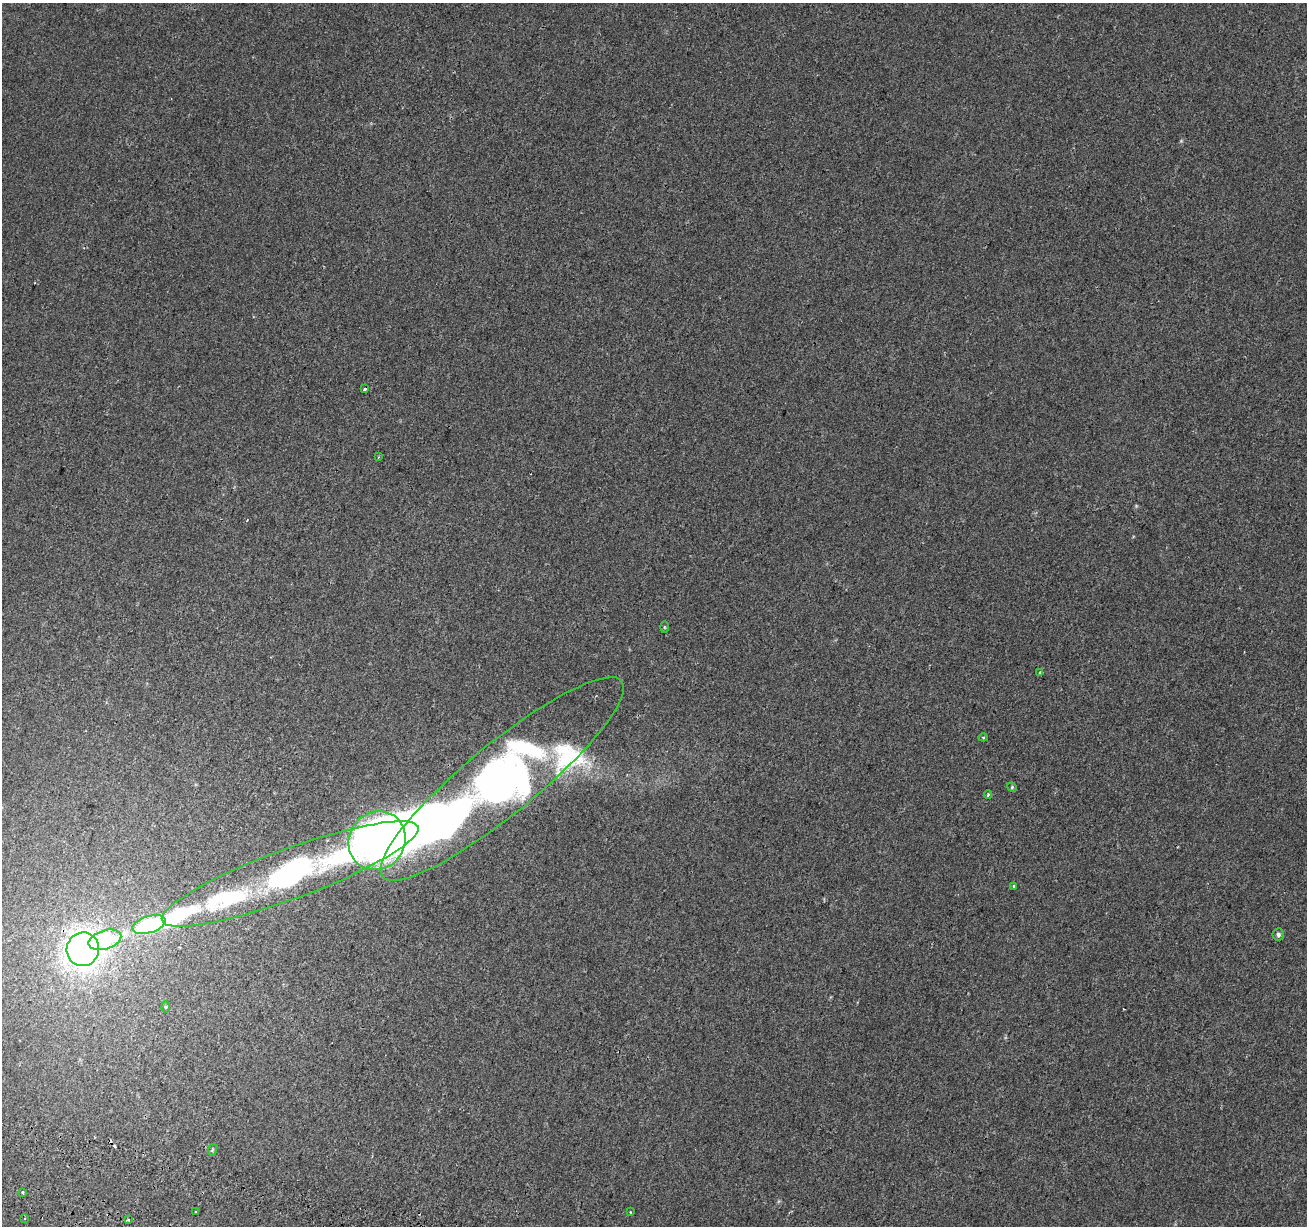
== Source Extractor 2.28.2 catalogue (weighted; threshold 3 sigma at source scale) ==
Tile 7 of 4 x 4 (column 3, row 2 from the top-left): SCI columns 2630-3934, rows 2725-3948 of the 5264 x 5510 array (HDU 1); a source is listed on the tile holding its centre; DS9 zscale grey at full resolution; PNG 1309 x 1228 px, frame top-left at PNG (2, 3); each listed source drawn as its Kron ellipse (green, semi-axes under 4 px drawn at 4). Shown black and unused: <1% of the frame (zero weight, under 2 of 3 exposures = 3% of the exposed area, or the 3 px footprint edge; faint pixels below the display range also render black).
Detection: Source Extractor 2.28.2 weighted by HDU 2 'WHT'; one run over the whole footprint, this tile lists its part. Background 1.88e-04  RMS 0.0038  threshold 0.0173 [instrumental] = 3 sigma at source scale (4.5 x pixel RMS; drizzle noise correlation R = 1.50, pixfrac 1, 0.0396/0.0396 arcsec/px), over >= 5 px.
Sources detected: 33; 1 too faint to see at this stretch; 4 inside a brighter object's white glare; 3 cosmic-ray / hot-pixel residue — neither listed nor drawn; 3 inside a brighter listed object's ellipse — not listed separately; the other 22 listed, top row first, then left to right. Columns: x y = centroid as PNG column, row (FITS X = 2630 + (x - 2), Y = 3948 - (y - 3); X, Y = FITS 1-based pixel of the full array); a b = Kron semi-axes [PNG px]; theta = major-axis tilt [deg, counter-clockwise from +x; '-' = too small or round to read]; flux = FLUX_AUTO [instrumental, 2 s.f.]
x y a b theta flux
365 389 3 3 - 1.5
379 457 4 2 - 0.34
664 627 6 4 -89 0.43
1040 673 4 3 - 1.6
983 737 4 4 - 0.5
502 779 154 35 39 300
1012 787 5 4 - 0.48
988 795 4 3 - 0.64
377 841 30 28 55 400
290 874 136 25 20 110
1014 886 4 3 - 1.8
149 925 17 8 17 46
1278 934 6 5 - 0.92
105 940 17 9 17 31
83 949 17 16 - 220
165 1007 6 4 -89 0.49
212 1150 6 4 71 0.44
23 1192 3 3 - 1.2
195 1212 3 3 - 0.52
630 1212 2 2 - 0.33
25 1219 3 3 - 0.39
128 1220 4 4 - 0.45
Overlapping masked pixels (flux is a lower limit): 2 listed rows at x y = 502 779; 83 949
Unlisted compact peaks at least as high as the median listed source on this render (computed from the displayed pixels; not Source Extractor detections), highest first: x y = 1181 141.